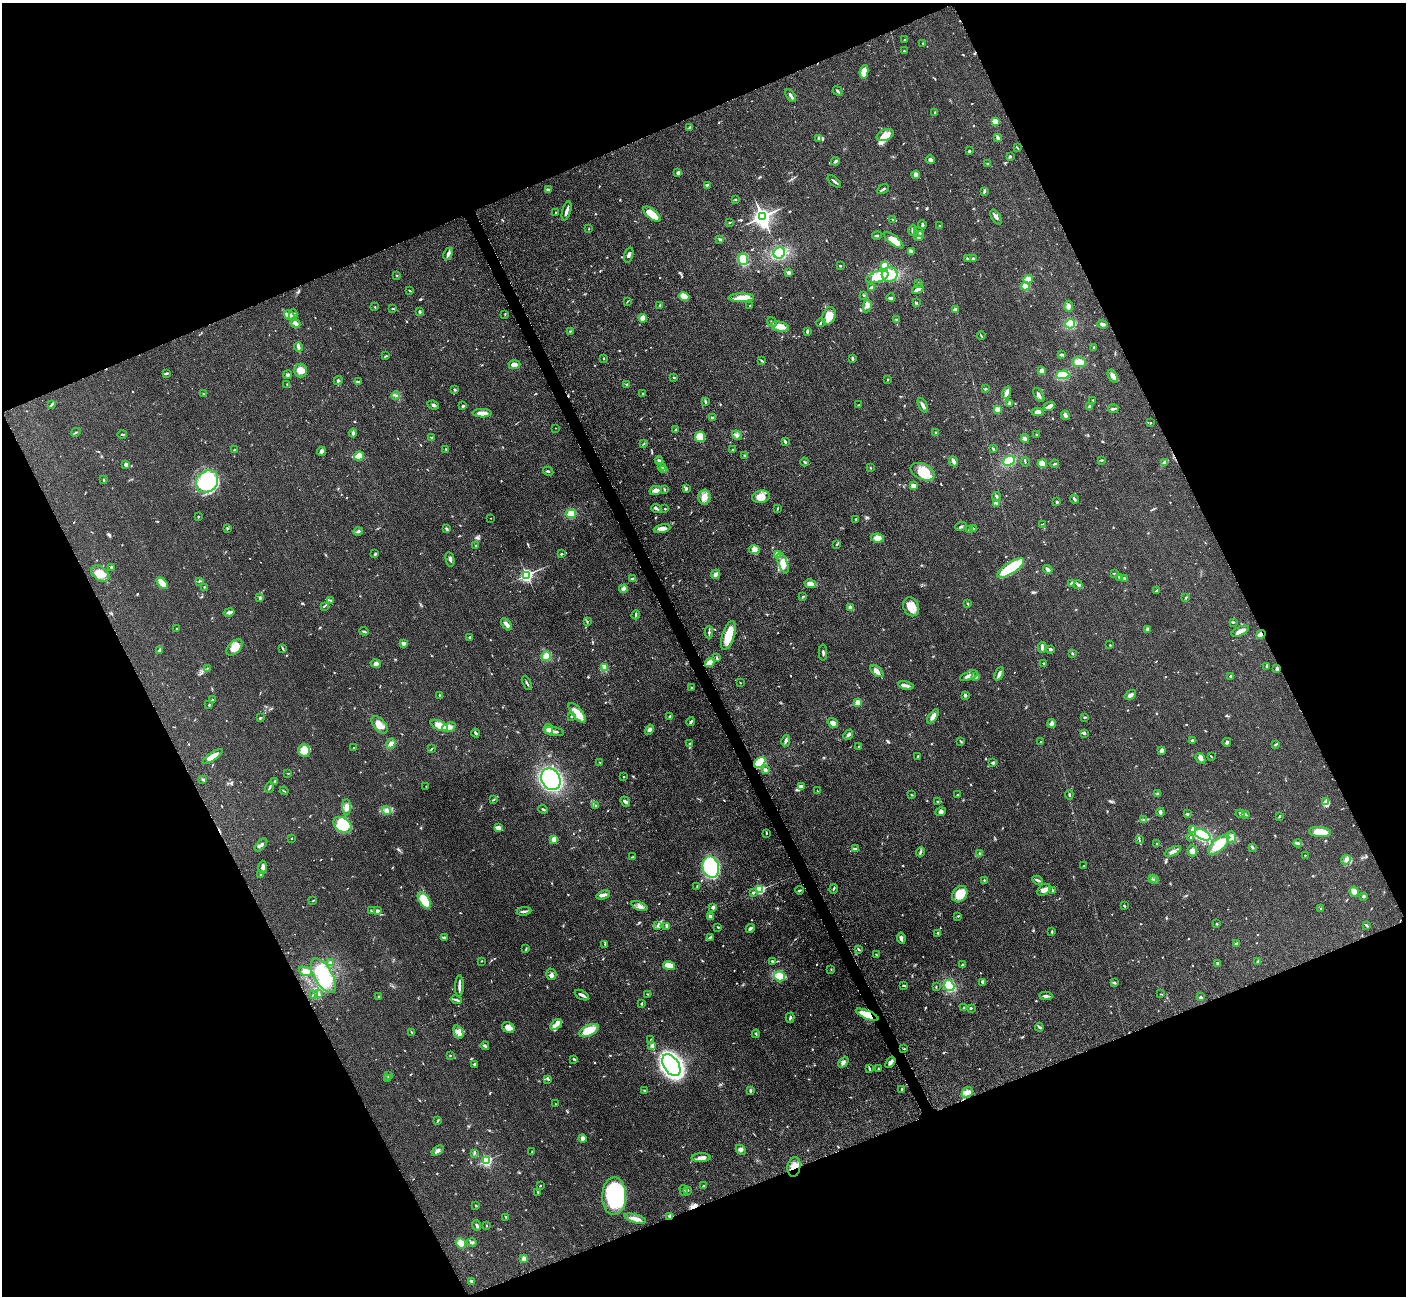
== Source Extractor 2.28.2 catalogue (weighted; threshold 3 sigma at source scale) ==
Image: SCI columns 20-5632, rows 298-5471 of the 5698 x 5663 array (HDU 1 of 3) = the unmasked area's bounding box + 8 px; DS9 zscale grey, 4 x 4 block average (1 PNG px = mean of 4 x 4 image px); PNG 1408 x 1298 px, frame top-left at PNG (2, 3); each listed source drawn as its Kron ellipse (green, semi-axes under 4 px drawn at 4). Shown black and unused: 44% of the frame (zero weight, under 3 of 5 exposures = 4% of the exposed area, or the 3 px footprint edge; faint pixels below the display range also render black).
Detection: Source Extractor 2.28.2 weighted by HDU 2 'WHT'. Background 0.0525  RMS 0.0056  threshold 0.0251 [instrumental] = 3 sigma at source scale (4.5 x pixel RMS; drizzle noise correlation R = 1.50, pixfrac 1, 0.05/0.05 arcsec/px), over >= 5 px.
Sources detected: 825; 4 too faint to see at this stretch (4 x 4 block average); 1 inside a brighter object's white glare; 6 cosmic-ray / hot-pixel residue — neither listed nor drawn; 15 coinciding with a brighter row at this scale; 33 inside a brighter listed object's ellipse — not listed separately; of the other 766, all 500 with FLUX_AUTO >= 1.89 (the completeness limit of this list) listed and drawn (266 fainter detections not listed), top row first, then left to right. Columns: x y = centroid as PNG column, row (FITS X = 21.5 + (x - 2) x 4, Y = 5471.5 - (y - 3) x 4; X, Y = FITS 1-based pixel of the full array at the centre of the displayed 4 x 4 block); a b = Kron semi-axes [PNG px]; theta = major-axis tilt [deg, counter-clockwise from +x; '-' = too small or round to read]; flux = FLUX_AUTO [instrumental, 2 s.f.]
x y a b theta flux
904 40 2 2 - 2
923 43 2 2 - 4.3
904 51 2 2 - 3.2
864 72 7 3 80 39
837 91 5 2 - 4.3
791 95 7 2 -55 8.4
935 113 2 2 - 8.6
995 121 3 3 - 36
690 127 4 2 - 3
885 135 9 5 23 23
998 138 4 3 - 6.8
818 139 3 2 - 2.9
1017 148 3 2 - 2.2
969 151 3 2 - 4.8
1010 156 4 2 - 3.6
930 160 4 3 - 6.9
836 161 4 2 - 6.8
988 164 3 2 - 2.8
678 173 4 3 - 8.7
916 175 4 3 - 18
834 181 8 2 -41 7
707 185 3 2 - 3.1
883 189 6 2 30 6.3
549 190 4 2 - 4.6
984 191 3 2 - 6
735 199 3 2 - 2.3
567 211 10 2 73 15
556 212 2 2 - 3.4
652 214 10 5 -40 60
763 217 3 3 - 2100
996 217 8 2 -58 9.7
892 219 4 2 - 2.4
729 222 3 2 - 2.8
922 225 4 2 - 5.8
939 226 2 2 - 2.2
589 229 2 2 - 2.1
913 230 5 2 - 6.4
919 232 5 2 - 4.9
877 235 5 2 - 5.5
919 236 5 3 - 8
720 239 3 2 - 4.1
893 240 12 4 -38 27
912 252 3 2 - 3.6
779 253 6 5 - 100
448 254 6 3 62 11
629 255 7 3 73 11
743 259 6 5 - 59
968 259 3 2 - 4.5
973 259 2 2 - 10
885 265 3 3 - 17
840 266 2 2 - 3.6
789 272 3 3 - 8
890 274 8 7 - 58
397 276 2 2 - 2
877 277 11 5 18 33
1028 279 5 3 - 24
919 283 2 2 - 2.3
1025 286 4 4 - 24
871 287 4 2 - 4.1
918 289 6 2 30 11
410 291 3 2 - 2.6
864 295 3 2 - 2.3
684 296 5 4 - 36
741 298 13 4 0 39
891 298 4 2 - 4.9
628 301 3 2 - 2
916 303 2 2 - 3.8
660 306 3 2 - 2.6
750 306 2 2 - 2.9
867 306 6 3 82 8.7
1068 306 5 2 - 14
375 307 2 2 - 2
393 308 3 2 - 2.5
955 310 3 2 - 15
420 311 4 2 - 3.8
505 314 3 2 - 2.8
289 315 5 3 - 18
293 315 6 2 -90 6.6
829 316 9 6 71 34
643 318 4 3 - 22
896 319 4 3 - 4.3
772 322 5 2 - 4.4
295 323 5 3 - 16
821 323 4 2 - 5.3
1070 324 5 4 - 60
1102 324 5 3 - 11
780 327 9 4 -12 42
570 331 3 2 - 2.3
807 332 3 2 - 6.2
981 336 4 2 - 2.6
298 347 4 3 - 7.5
1094 347 2 2 - 2
1062 354 3 2 - 6.5
385 356 4 2 - 3.1
604 358 3 2 - 1.9
853 359 3 2 - 3.8
762 361 3 2 - 3.2
1079 362 6 5 - 29
514 365 6 3 3 21
301 371 7 6 - 31
1042 371 3 2 - 21
166 373 3 2 - 3.5
288 375 4 3 - 6
1063 375 7 4 5 46
1113 376 7 4 -58 18
674 377 2 2 - 2.9
888 379 2 2 - 1.9
338 381 5 3 - 4.1
358 381 4 2 - 3.5
287 384 3 2 - 2.9
627 384 3 2 - 5.9
985 389 2 2 - 3.7
455 390 3 2 - 4.9
643 393 2 2 - 2
1006 393 6 3 72 15
203 394 2 2 - 2.1
396 395 4 2 - 4.2
1039 395 8 2 -58 10
1093 400 3 2 - 2.4
705 401 3 2 - 3.1
1009 403 3 2 - 7.9
52 404 3 3 - 3.3
433 405 6 3 -23 7.2
859 405 3 2 - 2.4
923 405 8 3 -64 9.8
463 406 2 2 - 16
1049 406 6 4 27 12
1089 407 3 2 - 5.6
997 409 3 3 - 13
1113 409 5 2 - 5.8
1037 412 6 4 -3 14
482 413 9 3 -1 26
1065 415 5 3 - 7.7
713 418 3 2 - 8
1151 423 2 2 - 2
555 428 2 2 - 2.4
676 430 3 2 - 3.8
76 432 5 2 - 3.4
353 433 4 2 - 7.2
936 433 2 2 - 2
122 434 5 2 - 2.5
737 435 5 2 - 6.4
1037 435 2 2 - 4.9
700 437 5 5 - 57
431 438 2 2 - 2.8
1025 439 4 3 - 12
785 442 3 2 - 8.3
644 444 4 2 - 2.2
235 449 2 2 - 2.3
446 449 3 2 - 2.7
733 449 2 2 - 10
993 449 2 2 - 3
321 451 5 3 - 7.3
745 455 3 2 - 3
359 456 5 3 - 70
1102 460 4 2 - 3.1
659 461 4 3 - 5
954 461 5 2 - 16
1009 461 6 5 - 54
804 462 4 2 - 3.4
1025 462 5 2 - 2.6
1165 462 4 3 - 16
1042 464 4 4 - 32
1055 464 4 2 - 4.7
126 465 3 2 - 15
662 466 3 2 - 2.9
870 468 2 2 - 2.7
664 470 3 2 - 3.6
548 471 5 2 - 4.1
923 472 13 8 -24 70
104 480 3 2 - 2.3
207 481 12 10 46 310
914 486 3 2 - 19
686 488 3 2 - 6.5
665 489 4 2 - 2.8
656 490 6 4 13 19
996 496 4 2 - 6.1
704 497 7 6 - 24
761 497 9 6 8 40
1074 499 4 2 - 10
1057 502 2 2 - 15
996 503 4 3 - 4.9
656 509 5 2 - 4.9
665 509 2 2 - 3.6
777 509 3 2 - 2.9
571 514 5 4 - 28
198 516 2 2 - 2.2
491 518 2 2 - 2.3
856 519 2 2 - 3.4
1042 524 4 2 - 1.9
961 527 6 2 20 5.3
662 528 8 4 10 16
973 528 2 2 - 2.1
228 529 3 2 - 2.1
446 529 3 2 - 6.1
969 530 2 2 - 5.2
358 531 4 2 - 5
877 538 7 4 -10 22
837 544 3 2 - 2.4
476 545 2 2 - 2.7
754 550 5 3 - 8.2
375 554 4 2 - 4.7
561 554 2 2 - 6.5
778 554 4 3 - 22
450 559 7 2 -80 7.7
783 563 11 4 -71 29
111 567 3 2 - 3.2
1011 568 15 5 32 150
1048 569 5 2 - 13
100 574 10 6 -35 38
715 574 5 3 - 13
1115 574 4 2 - 4.5
527 575 2 2 - 930
1119 577 2 2 - 8.2
1124 578 3 2 - 4
632 579 4 2 - 5.2
199 581 3 2 - 2.4
162 583 7 3 -47 36
1071 583 3 2 - 3.1
810 584 6 3 -13 28
1078 585 4 2 - 6
204 587 2 2 - 2
623 589 4 4 - 8.6
1157 590 3 2 - 4.5
803 596 4 2 - 2.6
260 598 4 2 - 5.3
1186 598 2 2 - 3.4
330 600 3 2 - 2.1
968 604 3 2 - 3.6
324 606 4 2 - 3.3
911 607 10 7 -68 42
851 608 3 2 - 20
229 612 5 2 - 12
636 615 4 2 - 4.5
587 621 3 2 - 3.1
1233 622 3 2 - 2.6
506 624 7 3 -52 19
176 629 2 2 - 2.4
1148 629 3 3 - 12
364 631 5 2 - 4.4
1240 631 9 3 25 26
709 632 6 2 -90 5.4
1261 634 5 4 - 14
728 635 15 6 73 56
470 637 2 2 - 11
403 643 3 3 - 10
1110 645 2 2 - 2
235 647 10 6 46 38
1042 647 5 2 - 9.9
282 648 4 2 - 2.8
1050 649 2 2 - 9
159 651 3 3 - 3.9
823 653 8 2 -90 5.7
1072 653 3 2 - 3.3
546 656 5 4 - 29
717 657 3 2 - 4.3
710 662 5 3 - 40
376 663 5 3 - 8.7
1044 663 3 2 - 3
1267 666 3 2 - 3.2
207 668 3 2 - 2.2
604 668 4 2 - 6.5
1277 669 3 2 - 7
877 671 7 4 -41 14
999 674 7 3 66 9.8
969 676 9 3 23 14
976 676 3 2 - 11
1231 676 3 2 - 5.7
527 683 7 2 -63 4.4
740 683 2 2 - 2
906 686 7 3 -13 12
692 688 2 2 - 3.1
439 695 2 2 - 2
965 695 2 2 - 29
1130 695 6 3 35 13
212 700 2 2 - 2.6
858 702 2 2 - 96
209 705 2 2 - 2
577 713 12 5 -51 41
572 716 2 2 - 2.7
933 716 8 4 54 18
670 717 4 2 - 6.3
1085 717 3 2 - 4.2
260 718 2 2 - 5
691 722 4 2 - 7.2
833 723 6 3 -33 19
1052 723 4 3 - 13
379 725 10 6 -49 39
439 725 9 4 -23 41
449 727 7 4 18 16
549 729 5 4 - 20
649 730 5 4 - 9.9
554 732 10 2 -9 17
476 733 4 2 - 5.2
1084 733 2 2 - 20
848 735 5 3 - 6.9
1192 740 3 3 - 4
786 741 6 3 78 9.5
961 741 3 2 - 2.6
1041 742 2 2 - 2.2
1227 742 4 2 - 5.7
391 744 5 3 - 15
690 744 4 3 - 8.1
1276 745 3 2 - 3.4
859 747 3 3 - 4.4
353 748 2 2 - 2.1
431 749 3 2 - 2.4
304 751 6 6 - 39
1161 751 4 3 - 10
213 756 11 4 33 27
918 756 2 2 - 3.1
1211 757 3 2 - 2.1
1200 758 5 3 - 15
600 762 2 2 - 1.9
760 762 6 4 43 87
992 762 3 2 - 3.9
766 770 3 2 - 7.8
288 773 3 2 - 2.1
624 777 2 2 - 2.6
551 779 11 9 -59 500
203 780 3 3 - 4.4
275 781 2 2 - 5.4
426 786 2 2 - 2.9
802 786 4 3 - 5.4
269 788 5 2 - 4.4
284 791 4 2 - 3.1
817 791 2 2 - 2.1
1157 794 3 2 - 5.3
911 795 3 2 - 2.1
957 795 3 2 - 2.3
1069 795 5 2 - 3.9
494 800 3 2 - 2.3
938 801 4 2 - 4.2
625 802 5 3 - 7.8
1326 802 3 2 - 4.7
596 806 3 2 - 2.9
346 807 8 4 -89 19
543 809 5 2 - 4.1
386 810 4 3 - 9.5
941 812 5 4 - 8.2
1161 812 4 4 - 7
1187 814 3 3 - 4.4
1240 814 5 3 - 5.3
1245 814 3 2 - 4.6
1279 816 2 2 - 5.4
1144 819 2 2 - 2.3
342 825 10 7 -33 120
498 828 4 2 - 28
1193 830 4 3 - 18
1320 832 11 5 -5 70
766 833 3 2 - 2.2
1203 835 8 4 -25 130
1191 837 2 2 - 13
1231 837 6 4 -88 14
291 838 2 2 - 3.8
554 839 2 2 - 100
1139 840 4 2 - 3.3
1298 843 4 2 - 5.3
1157 844 2 2 - 2.3
261 845 8 2 47 7.9
1219 845 13 6 43 85
1252 847 4 2 - 4
855 849 3 2 - 3.7
1173 851 9 3 26 12
1192 851 5 5 - 16
921 852 5 3 - 5.7
980 853 3 2 - 2.7
1305 855 2 2 - 4.4
632 857 3 2 - 3
1346 860 5 4 - 11
1084 866 3 2 - 2.8
263 867 6 4 -88 11
711 867 11 8 -71 590
261 874 3 2 - 2.5
1152 879 3 2 - 2.4
984 880 2 2 - 2.6
1038 880 5 2 - 7.3
1155 880 3 2 - 6.8
697 886 2 2 - 2.3
834 889 5 2 - 3.9
760 890 2 2 - 270
800 890 4 2 - 3.7
1044 890 7 5 36 16
1053 890 2 2 - 5.3
1354 891 5 4 - 18
753 893 3 2 - 3.4
960 894 9 7 51 62
603 895 7 3 18 10
1364 896 2 2 - 23
424 900 9 5 -57 92
313 901 3 2 - 2.3
639 906 8 3 -23 13
1124 906 3 2 - 4
712 907 4 2 - 4.7
1321 908 2 2 - 2.7
371 910 2 2 - 2.8
377 911 2 2 - 35
524 911 7 2 7 9.1
710 916 3 2 - 9
958 916 2 2 - 2.6
1217 924 3 2 - 2.8
658 925 4 3 - 4.7
1366 925 4 2 - 3.8
667 927 3 2 - 2.5
718 927 2 2 - 3.4
750 928 4 2 - 9.1
1052 931 3 2 - 4.2
938 933 3 2 - 2.8
444 937 3 2 - 6
710 937 4 3 - 4.7
901 938 6 3 -82 9.2
605 944 2 2 - 2.3
1237 944 4 2 - 9.2
526 949 3 2 - 3.3
859 950 3 2 - 3.6
876 954 3 2 - 2.1
481 961 3 2 - 2.1
772 961 3 2 - 5.5
330 962 2 2 - 3.5
1257 962 4 2 - 3.7
1217 963 2 2 - 4
963 964 3 2 - 2.3
669 966 6 4 -14 43
831 969 3 2 - 2.4
306 971 7 4 -20 17
551 974 5 5 - 12
323 976 19 9 -59 110
779 976 5 5 - 54
983 982 4 2 - 5.8
1114 983 3 3 - 3.8
459 986 11 2 88 14
903 986 4 2 - 2.5
936 986 3 2 - 2.2
949 986 6 4 -58 87
314 994 2 2 - 3.2
318 994 3 2 - 3.2
647 994 3 2 - 2.3
1161 994 2 2 - 2.1
582 995 8 2 -29 14
1046 996 6 2 -3 9.4
379 997 2 2 - 2.4
1200 997 3 2 - 3.3
456 1000 6 2 -16 6.4
642 1004 3 2 - 3
964 1008 3 2 - 2.7
971 1008 2 2 - 5
867 1015 12 4 -23 70
790 1018 5 2 - 5.1
556 1024 6 4 35 15
508 1027 7 5 -31 24
1039 1027 4 2 - 4.3
589 1030 10 5 26 81
412 1032 3 2 - 2.4
458 1032 7 3 -66 14
756 1034 4 2 - 2.5
651 1039 2 2 - 2
651 1045 3 3 - 4
485 1046 4 2 - 4.9
904 1049 3 2 - 2
450 1055 2 2 - 2.3
574 1059 3 2 - 4
843 1062 6 4 52 9.6
890 1062 6 4 55 11
474 1064 3 2 - 3.6
671 1065 12 7 -57 1200
870 1069 3 2 - 2.9
878 1069 2 2 - 2.3
389 1076 3 3 - 4.7
387 1079 2 2 - 2.6
548 1079 2 2 - 2.6
902 1089 3 2 - 3.6
645 1090 4 2 - 2.4
750 1090 2 2 - 6.6
967 1093 6 5 - 14
555 1104 2 2 - 2
438 1121 4 2 - 2.8
583 1139 4 4 - 14
741 1150 5 4 - 8.7
437 1151 7 3 34 9.5
532 1152 3 2 - 2.7
474 1153 3 2 - 2.6
701 1158 9 4 1 17
486 1161 2 2 - 540
794 1167 10 6 81 34
540 1186 2 2 - 2.6
704 1186 3 2 - 2.7
688 1190 2 2 - 3.7
684 1191 6 2 -74 3.6
538 1192 2 2 - 3.1
614 1196 19 12 89 320
476 1206 2 2 - 1.9
670 1216 4 2 - 6.1
506 1217 4 2 - 3.9
635 1219 11 3 -16 18
477 1225 5 2 - 6.9
486 1226 2 2 - 4
461 1243 5 5 - 29
472 1243 4 2 - 7.2
524 1259 2 2 - 73
471 1281 3 2 - 8.3
Overlapping masked pixels (flux is a lower limit): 4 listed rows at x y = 1261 634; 867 1015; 794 1167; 670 1216
Diffuse or blended objects may show on this block-average render without a row.